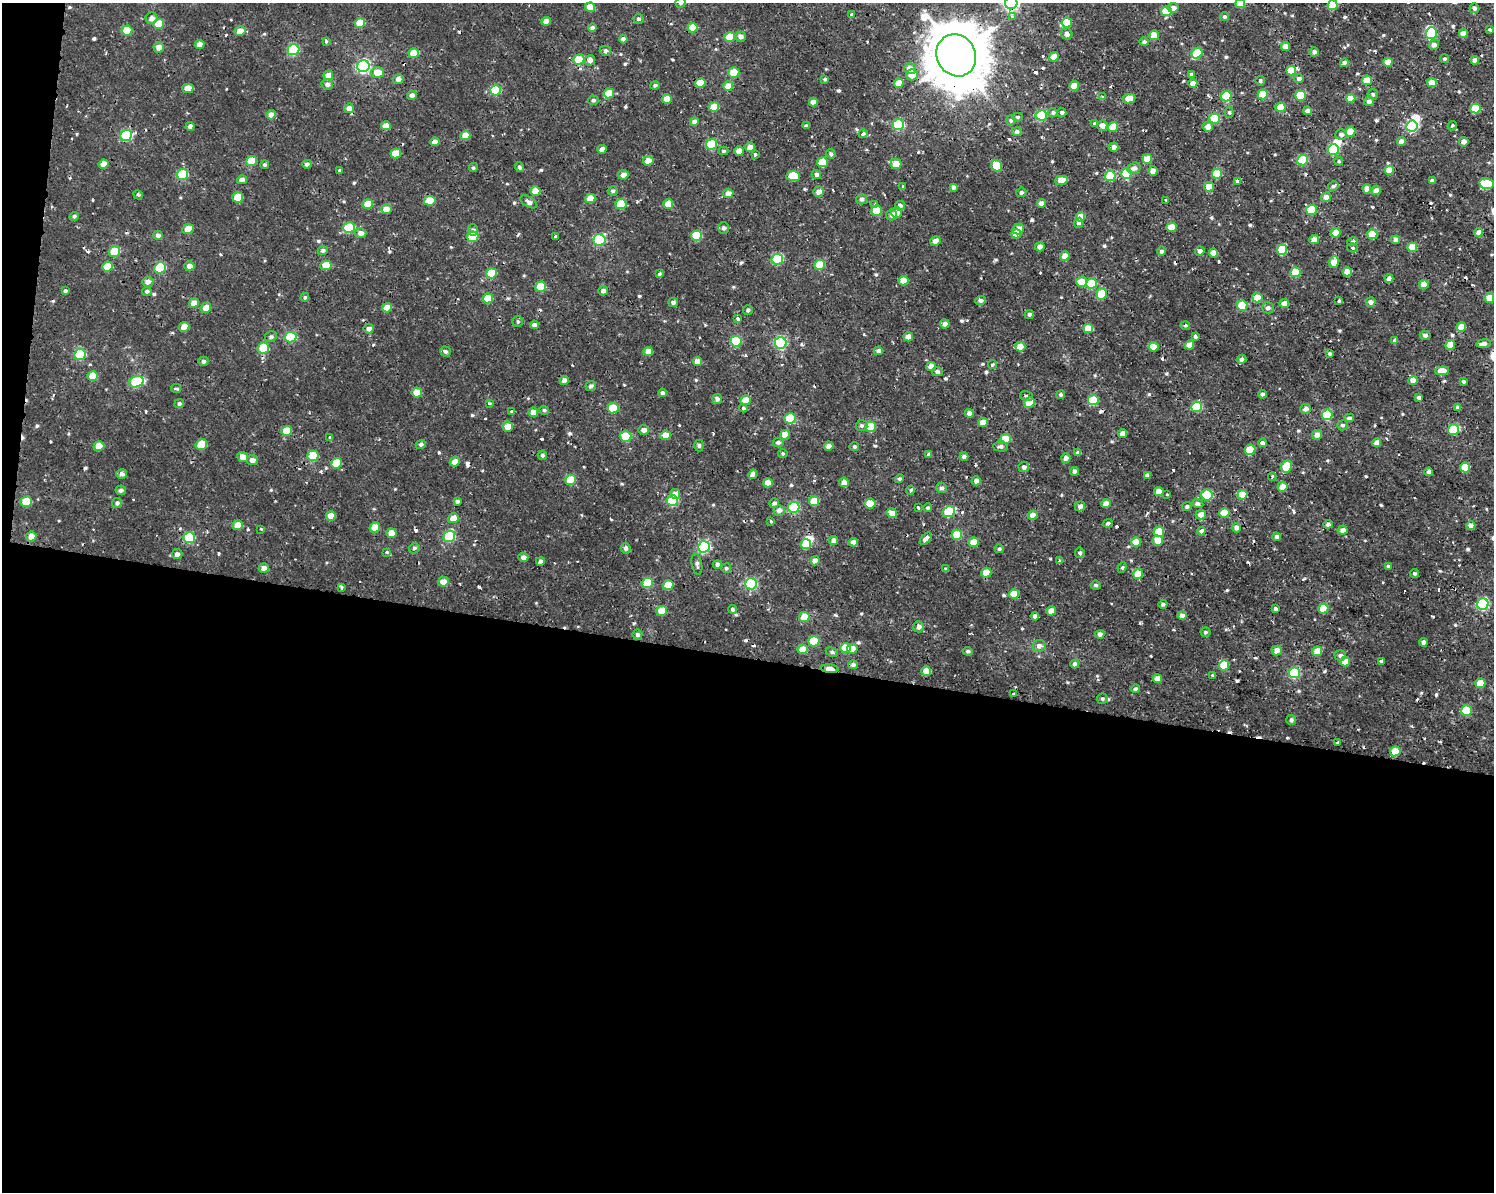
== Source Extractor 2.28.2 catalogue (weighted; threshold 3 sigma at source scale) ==
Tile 10 of 3 x 4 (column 1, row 4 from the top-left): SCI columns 227-1718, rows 9-1198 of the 4988 x 4770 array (HDU 1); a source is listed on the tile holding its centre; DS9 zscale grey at full resolution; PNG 1496 x 1194 px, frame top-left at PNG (2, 3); each listed source drawn as its Kron ellipse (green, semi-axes under 4 px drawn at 4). Shown black and unused: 46% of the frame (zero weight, under 2 of 3 exposures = <1% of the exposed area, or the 3 px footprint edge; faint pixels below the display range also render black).
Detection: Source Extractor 2.28.2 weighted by HDU 2 'WHT'; one run over the whole footprint, this tile lists its part. Background 0.00146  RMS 0.0012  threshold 0.00536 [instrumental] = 3 sigma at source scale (4.5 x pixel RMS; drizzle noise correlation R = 1.50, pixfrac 1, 0.0396/0.0396 arcsec/px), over >= 5 px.
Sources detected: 664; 4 inside a brighter object's white glare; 27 cosmic-ray / hot-pixel residue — neither listed nor drawn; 1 inside a brighter listed object's ellipse — not listed separately; of the other 632, all 500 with FLUX_AUTO >= 0.2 (the completeness limit of this list) listed and drawn (132 fainter detections not listed), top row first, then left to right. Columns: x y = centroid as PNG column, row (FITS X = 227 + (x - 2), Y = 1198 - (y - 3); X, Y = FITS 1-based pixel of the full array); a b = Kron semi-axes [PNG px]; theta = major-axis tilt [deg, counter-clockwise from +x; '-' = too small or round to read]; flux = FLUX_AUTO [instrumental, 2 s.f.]
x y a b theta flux
681 3 5 5 - 0.28
1011 3 6 6 - 29
1240 3 5 4 - 2.9
1333 5 5 5 - 3.9
590 7 5 4 - 2
1173 8 5 4 - 0.79
1474 8 5 4 - 0.38
1166 11 5 5 - 3.7
852 14 3 3 - 0.24
1012 16 4 3 - 0.41
1224 17 5 4 - 0.27
152 18 6 6 - 0.55
638 19 5 5 - 0.26
546 21 5 4 - 0.96
360 23 5 5 - 3
1067 23 5 5 - 3.8
159 24 5 5 - 2.7
592 28 4 4 - 0.33
693 28 5 5 - 2.6
127 30 5 5 - 2.9
1490 30 3 3 - 0.65
240 31 5 4 - 1.1
1431 33 6 5 - 8.5
1463 33 4 4 - 0.95
1067 34 6 5 - 0.5
1154 35 5 5 - 1.5
730 37 5 5 - 3.2
741 37 5 5 - 0.55
623 39 4 4 - 0.48
326 41 4 3 - 0.21
1144 42 5 4 - 0.31
199 45 5 4 - 1.1
1434 45 5 5 - 0.56
159 47 5 5 - 0.81
1285 47 4 4 - 1.3
293 50 6 5 - 9.4
605 51 5 5 - 0.37
1314 52 4 4 - 0.45
414 53 5 5 - 3
1197 53 6 5 - 5.4
956 55 21 19 -61 670
1054 57 5 4 - 1.3
579 59 5 5 - 2.6
1444 59 4 4 - 0.23
590 60 5 5 - 0.55
1475 60 4 4 - 0.7
1388 62 4 4 - 1.4
1344 63 4 4 - 0.63
363 66 6 6 - 21
910 69 6 5 - 1
1291 70 5 5 - 3
377 73 6 5 - 1.7
734 73 5 5 - 3
1192 74 4 4 - 0.35
328 75 5 4 - 1.1
912 75 6 5 - 1.5
1299 78 5 4 - 0.38
398 79 5 5 - 0.59
825 79 3 3 - 0.2
1367 80 5 4 - 2.4
1260 81 5 4 - 0.27
700 83 5 4 - 2.5
899 83 5 4 - 1.8
1193 83 4 4 - 1.2
1432 83 5 4 - 2
327 84 5 5 - 0.5
655 85 4 4 - 0.24
728 86 5 4 - 1.7
1074 86 5 4 - 1.8
188 88 5 4 - 1.5
496 90 5 5 - 5.3
609 93 5 5 - 3.1
1263 94 5 5 - 3.4
1373 94 5 5 - 0.21
412 95 5 4 - 0.53
1226 96 5 5 - 6.7
1300 96 5 5 - 4.7
1103 97 4 4 - 0.25
1351 98 5 4 - 1.3
667 99 5 4 - 1.5
1129 99 6 4 11 1.5
593 100 5 4 - 0.26
1369 101 5 5 - 0.51
813 102 4 4 - 0.9
714 107 5 4 - 2.3
1281 107 5 4 - 2.5
349 108 5 4 - 0.84
1475 108 5 5 - 3.4
1308 111 4 4 - 0.55
1062 112 5 4 - 0.26
1053 113 5 4 - 0.29
1229 113 5 4 - 0.2
271 115 5 4 - 0.94
1041 115 5 5 - 8.6
1018 117 5 4 - 0.21
1215 119 5 5 - 4.6
1011 120 5 4 - 0.28
694 122 5 4 - 0.5
1094 124 3 3 - 0.31
898 125 6 5 - 8.6
190 126 4 4 - 0.47
386 126 5 4 - 1.1
806 126 4 4 - 0.34
1102 126 5 5 - 0.82
1412 126 5 5 - 12
1452 126 5 4 - 0.23
1113 127 5 5 - 2.8
1208 127 5 5 - 0.73
1017 132 5 4 - 0.39
1350 132 5 5 - 2.2
863 134 4 4 - 0.3
126 135 6 5 - 8.3
465 135 5 4 - 1.6
1341 135 6 5 - 0.41
1401 141 4 4 - 0.98
435 142 5 4 - 0.68
1464 142 5 4 - 0.63
712 144 5 5 - 6.8
750 147 5 4 - 1.1
1114 147 5 4 - 0.6
602 149 4 4 - 0.66
1333 149 5 5 - 8.5
724 151 5 4 - 0.21
739 151 4 4 - 1
396 153 5 5 - 2.3
831 154 5 4 - 0.26
755 155 3 3 - 0.27
1147 159 5 4 - 1.8
1303 160 5 5 - 6.4
251 161 5 5 - 3.2
648 161 5 4 - 1.3
1339 161 4 4 - 0.21
822 162 5 5 - 3.6
104 164 5 4 - 1.2
307 164 5 4 - 0.35
896 164 5 5 - 1.7
265 165 4 4 - 0.27
997 166 6 5 - 4
519 167 5 4 - 0.28
473 168 4 4 - 0.22
1134 168 7 5 20 0.57
340 170 3 3 - 0.32
1389 170 4 4 - 2
1153 171 4 4 - 1
1127 173 5 5 - 5.4
1217 174 5 5 - 4.5
182 175 6 5 - 5.4
623 175 5 4 - 0.77
816 175 4 4 - 0.4
793 176 7 5 -4 4.2
1110 176 5 5 - 4.3
242 180 5 4 - 0.71
1061 180 6 4 12 1.6
1238 181 3 3 - 0.65
1432 181 4 4 - 0.52
1487 184 7 5 -11 5.6
903 186 3 3 - 0.23
1333 186 5 4 - 0.25
953 187 4 4 - 0.37
1209 187 5 4 - 1.7
1367 189 4 4 - 0.97
1376 190 5 4 - 0.83
535 191 5 4 - 2
613 191 5 4 - 0.28
819 192 5 5 - 0.71
1021 192 5 4 - 0.27
728 194 5 4 - 0.96
138 195 5 4 - 0.23
238 197 5 5 - 2.9
1326 197 5 4 - 0.76
590 198 5 4 - 1.9
862 199 5 5 - 0.41
1166 200 3 3 - 0.36
430 201 6 5 - 2.9
529 202 9 5 -32 0.61
1042 203 4 4 - 0.64
368 204 5 5 - 2.8
621 204 5 5 - 4.4
668 204 5 5 - 1.6
875 204 3 3 - 0.23
900 206 5 5 - 0.63
386 209 5 5 - 0.99
1311 210 5 5 - 4.4
877 211 5 5 - 3.3
896 213 5 5 - 1.1
892 215 5 5 - 0.54
74 216 5 4 - 0.23
1081 217 5 4 - 1.6
1079 223 5 4 - 0.36
1172 227 5 4 - 2.3
349 228 6 5 - 6.6
724 228 6 5 - 0.33
188 229 6 5 - 1.3
1018 229 5 5 - 0.91
473 230 6 5 - 0.28
1479 232 4 4 - 1.1
360 233 6 5 - 0.67
1336 233 5 4 - 2.2
1016 234 5 4 - 2.1
1372 234 5 5 - 3.5
158 235 5 4 - 0.48
696 236 5 5 - 5.2
473 237 6 5 - 4.1
556 237 3 3 - 0.26
1314 239 5 4 - 0.99
599 240 6 5 - 9.5
1396 240 4 4 - 0.7
935 241 5 4 - 0.63
1353 241 5 4 - 0.22
1040 247 5 4 - 0.73
1412 247 5 5 - 2.7
1352 248 6 4 -14 0.25
1282 250 5 5 - 4.7
323 251 5 4 - 0.32
1162 251 5 4 - 0.34
1200 251 4 4 - 0.55
114 252 6 5 - 3.7
1213 253 4 4 - 1.5
1065 256 5 4 - 1.5
777 259 6 5 - 8.3
1334 262 6 4 74 1.7
326 265 6 5 - 2.6
820 265 5 5 - 4
107 266 5 5 - 2.7
189 266 5 4 - 0.73
160 268 6 5 - 6.5
1295 272 5 5 - 3.8
1347 272 4 4 - 1.9
491 273 5 5 - 4.2
659 274 4 3 - 0.25
1389 279 4 4 - 0.96
903 281 5 4 - 1.7
148 282 5 5 - 0.65
1081 282 5 5 - 2.2
1092 283 5 5 - 5.3
1424 284 4 4 - 1.5
541 287 5 5 - 4.1
65 291 4 3 - 0.25
147 291 5 4 - 0.26
603 291 4 4 - 0.52
1102 294 5 5 - 4.2
305 297 4 4 - 0.23
488 298 5 5 - 2.5
1257 298 5 4 - 1.7
1489 298 5 5 - 1.7
980 300 5 4 - 0.35
1339 301 3 3 - 0.22
1371 302 5 5 - 0.46
194 303 5 4 - 1.2
673 303 5 4 - 0.38
1284 303 5 4 - 1
1242 306 5 5 - 4.5
206 308 5 5 - 1.3
387 308 5 4 - 1.4
1268 308 6 5 - 0.4
748 310 5 5 - 0.26
1029 314 5 4 - 0.32
738 319 4 3 - 0.38
518 322 5 5 - 0.21
945 324 5 4 - 0.51
534 325 4 4 - 0.48
1185 325 5 4 - 0.24
184 327 5 4 - 1.7
1461 327 4 4 - 1.8
1088 328 5 4 - 1.6
369 329 5 5 - 0.6
1425 335 5 4 - 0.38
1195 336 4 3 - 0.63
271 337 6 5 - 0.33
291 337 6 5 - 7.3
908 337 4 4 - 0.95
736 341 5 5 - 5.7
1395 341 4 4 - 0.38
781 343 6 5 - 13
1483 344 7 4 10 0.54
1189 345 5 4 - 1.5
1450 345 5 4 - 2.4
1020 347 5 5 - 1.8
1153 347 5 5 - 1
263 348 6 5 - 5
878 351 5 4 - 0.54
445 352 5 5 - 0.36
648 352 5 4 - 1.2
80 354 6 5 - 8.4
1329 354 4 4 - 0.22
1241 359 5 4 - 0.52
203 361 5 4 - 0.35
697 362 4 4 - 1
992 365 4 3 - 0.22
931 366 5 4 - 1.1
1442 371 7 4 4 1.6
937 372 5 4 - 0.41
93 376 5 5 - 1.9
1413 380 4 4 - 1
564 381 4 4 - 0.68
1463 381 4 4 - 0.26
136 382 8 5 18 6.3
591 386 5 5 - 0.34
176 388 5 4 - 0.25
417 392 5 5 - 1.7
662 393 4 4 - 0.31
1262 394 4 4 - 0.38
1061 395 4 4 - 0.23
1026 396 6 5 - 0.23
1419 398 4 3 - 0.35
717 399 5 5 - 0.46
1093 400 5 5 - 4.6
745 401 5 5 - 2.3
489 403 3 3 - 0.2
1029 403 5 5 - 2.2
179 404 5 4 - 0.3
1196 407 5 5 - 6.2
613 408 5 5 - 3.9
743 408 4 4 - 0.38
1458 408 4 4 - 0.39
1306 409 5 5 - 0.53
544 410 5 4 - 0.21
512 411 4 3 - 0.21
533 412 5 4 - 1.1
969 413 4 4 - 0.61
1327 415 5 5 - 8.6
790 418 6 5 - 5.2
1349 418 5 4 - 0.39
983 422 5 4 - 1.1
1342 425 5 5 - 0.23
862 426 6 5 - 0.24
508 427 5 5 - 1.3
870 427 5 5 - 5.3
643 430 5 4 - 0.53
1453 430 5 5 - 5.6
287 431 5 5 - 2.6
1123 433 4 4 - 1
665 435 5 4 - 1.9
785 435 5 4 - 1.4
1317 435 5 4 - 0.86
626 436 6 5 - 4.8
330 437 4 3 - 0.73
1005 439 5 5 - 3
778 442 5 4 - 0.39
1262 443 4 4 - 0.48
1377 443 4 4 - 0.94
421 444 5 4 - 0.27
201 445 6 5 - 3.4
99 446 5 5 - 2.2
699 446 6 4 90 0.28
829 446 5 4 - 0.55
854 446 4 4 - 0.23
1001 446 7 5 -2 0.36
1250 450 5 5 - 3.5
1078 453 4 4 - 0.45
783 454 5 4 - 0.2
928 454 4 4 - 0.27
542 455 4 4 - 0.26
313 456 5 5 - 4.2
964 456 4 4 - 0.42
243 457 5 5 - 0.89
1066 458 4 4 - 0.52
252 460 5 5 - 0.69
455 462 5 5 - 0.92
337 463 5 5 - 3.6
1286 466 6 5 - 4.8
1024 467 5 5 - 0.43
1465 467 5 5 - 2.9
1074 471 4 4 - 0.53
1429 472 4 4 - 0.81
122 474 5 5 - 0.49
753 474 5 4 - 0.87
1147 475 4 4 - 0.36
1272 477 4 3 - 0.2
899 479 5 4 - 0.22
570 480 5 5 - 3.7
976 481 4 4 - 0.75
844 482 5 4 - 0.97
768 483 5 4 - 1.3
1282 487 5 5 - 1.1
942 488 5 5 - 0.36
121 490 5 5 - 0.36
911 490 4 3 - 0.29
1159 492 4 4 - 1.6
675 494 5 5 - 0.76
1167 494 3 3 - 0.28
1207 495 5 5 - 5.6
1242 495 5 5 - 2.9
457 501 4 3 - 0.31
672 501 5 5 - 8.7
814 501 5 5 - 2.8
26 502 6 5 - 3.3
117 503 5 5 - 0.32
774 503 5 4 - 0.33
870 504 5 5 - 2.3
1106 504 5 4 - 1.1
1198 504 5 4 - 0.48
1080 506 5 4 - 0.48
794 507 6 5 - 8.4
918 507 3 3 - 0.21
1187 507 5 4 - 0.33
928 508 4 4 - 0.26
779 510 5 5 - 0.61
949 512 6 5 - 5.5
892 513 5 4 - 1.2
1224 513 5 4 - 2.4
1033 515 5 4 - 1.1
1201 515 5 5 - 0.97
331 516 5 5 - 1.2
453 518 5 5 - 1.4
771 522 3 3 - 0.3
1108 523 5 4 - 0.22
1328 524 4 4 - 0.36
238 525 5 5 - 1.7
1471 526 4 4 - 1
375 527 5 5 - 2.2
1236 528 4 4 - 0.53
261 529 3 3 - 0.22
1343 530 5 4 - 0.73
1201 531 4 4 - 0.64
1159 532 5 5 - 3.1
391 533 5 4 - 1.6
957 535 5 5 - 3.3
31 536 5 5 - 0.9
449 537 6 5 - 9.5
1277 537 4 4 - 0.45
189 538 6 5 - 7.1
926 539 7 4 45 0.52
834 540 4 4 - 0.69
1158 541 5 5 - 1.4
853 542 5 4 - 0.7
974 542 5 5 - 1.5
1136 542 5 4 - 2.6
806 544 5 5 - 2.8
704 547 6 5 - 17
414 548 5 5 - 0.28
626 548 5 5 - 0.38
999 549 4 4 - 0.28
387 552 4 4 - 0.3
1080 553 5 5 - 0.31
177 554 5 5 - 0.45
523 557 5 4 - 0.49
540 561 4 4 - 0.39
815 561 5 4 - 0.91
1059 561 4 3 - 0.27
697 564 10 5 -79 0.36
717 564 4 4 - 0.41
1388 566 4 3 - 0.25
1122 567 5 4 - 0.2
264 568 5 4 - 0.7
726 568 5 4 - 0.22
946 569 3 3 - 0.28
986 573 5 5 - 2.2
1414 573 5 4 - 0.26
1138 574 5 5 - 2.8
443 582 5 5 - 1.1
647 583 5 5 - 4.8
751 584 6 5 - 14
668 585 5 5 - 2.4
1096 585 5 4 - 0.25
341 587 4 3 - 0.27
1014 594 5 4 - 2.2
1163 604 4 4 - 0.23
1483 604 6 5 - 15
732 609 4 4 - 0.24
1275 609 3 3 - 0.31
1323 609 5 5 - 3.1
662 611 5 5 - 2.4
1051 611 5 4 - 1.1
1035 616 4 4 - 0.53
1182 616 4 4 - 0.81
804 617 5 5 - 1.8
919 627 5 5 - 0.6
1205 632 5 5 - 0.25
1100 634 4 4 - 0.55
637 635 5 5 - 0.37
814 641 5 5 - 4.4
1423 643 4 4 - 0.55
1039 646 6 6 - 0.57
845 648 5 5 - 2.7
852 649 5 5 - 1.1
803 650 5 4 - 1.9
968 651 5 4 - 0.26
1277 651 5 5 - 1.1
1317 651 5 5 - 1.9
832 652 6 4 -27 0.22
1340 656 6 5 - 0.4
1381 661 4 3 - 0.57
1345 662 5 4 - 1.7
1075 664 4 4 - 0.56
853 665 5 4 - 0.4
1224 665 5 5 - 4.8
830 669 9 3 -5 2.2
926 671 5 4 - 1.8
1294 673 5 5 - 10
1212 675 3 3 - 0.21
1157 679 4 4 - 1.2
1480 683 5 5 - 2.2
1135 689 5 4 - 0.26
1013 694 3 3 - 0.37
1102 699 5 5 - 0.23
1466 711 5 5 - 4.8
1291 720 5 5 - 0.33
1337 743 3 3 - 0.22
1395 751 5 5 - 2.9
Overlapping masked pixels (flux is a lower limit): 12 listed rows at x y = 1011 3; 159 24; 956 55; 386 126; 396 153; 790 418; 313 456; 949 512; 189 538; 1014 594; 919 627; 830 669
Isophote crosses this tile's border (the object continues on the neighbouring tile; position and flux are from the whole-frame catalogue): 5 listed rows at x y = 681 3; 1011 3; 1240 3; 1333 5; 1487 184